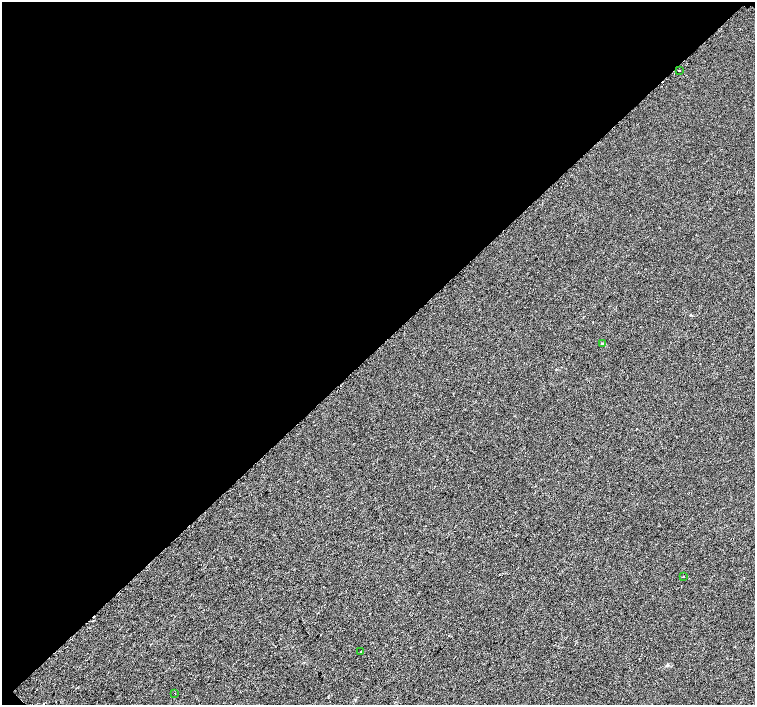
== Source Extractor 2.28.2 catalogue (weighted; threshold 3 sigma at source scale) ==
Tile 2 of 4 x 4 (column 2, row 1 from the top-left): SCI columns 1560-3065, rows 4425-5830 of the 6096 x 6087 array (HDU 1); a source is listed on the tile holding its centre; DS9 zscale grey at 2 x 2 block average (1 PNG px = mean of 2 x 2 image px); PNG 757 x 707 px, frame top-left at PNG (2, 2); each listed source drawn as its Kron ellipse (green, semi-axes under 4 px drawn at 4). Shown black and unused: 49% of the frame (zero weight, under 2 of 3 exposures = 2% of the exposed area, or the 3 px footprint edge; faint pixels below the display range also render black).
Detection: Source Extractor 2.28.2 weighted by HDU 2 'WHT'; one run over the whole footprint, this tile lists its part. Background 0.00785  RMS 0.0056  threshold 0.0252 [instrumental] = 3 sigma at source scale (4.5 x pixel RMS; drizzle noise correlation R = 1.50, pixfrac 1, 0.0396/0.0396 arcsec/px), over >= 5 px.
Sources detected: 5; all 5 listed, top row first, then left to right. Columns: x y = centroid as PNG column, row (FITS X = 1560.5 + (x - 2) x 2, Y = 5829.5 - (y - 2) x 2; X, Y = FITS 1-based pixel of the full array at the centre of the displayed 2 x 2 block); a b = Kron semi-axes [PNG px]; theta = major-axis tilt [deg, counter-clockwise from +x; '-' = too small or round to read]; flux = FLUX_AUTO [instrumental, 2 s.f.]
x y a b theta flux
679 70 2 2 - 1.7
602 344 3 2 - 0.99
683 576 2 2 - 0.89
361 652 2 2 - 0.73
175 693 2 2 - 1